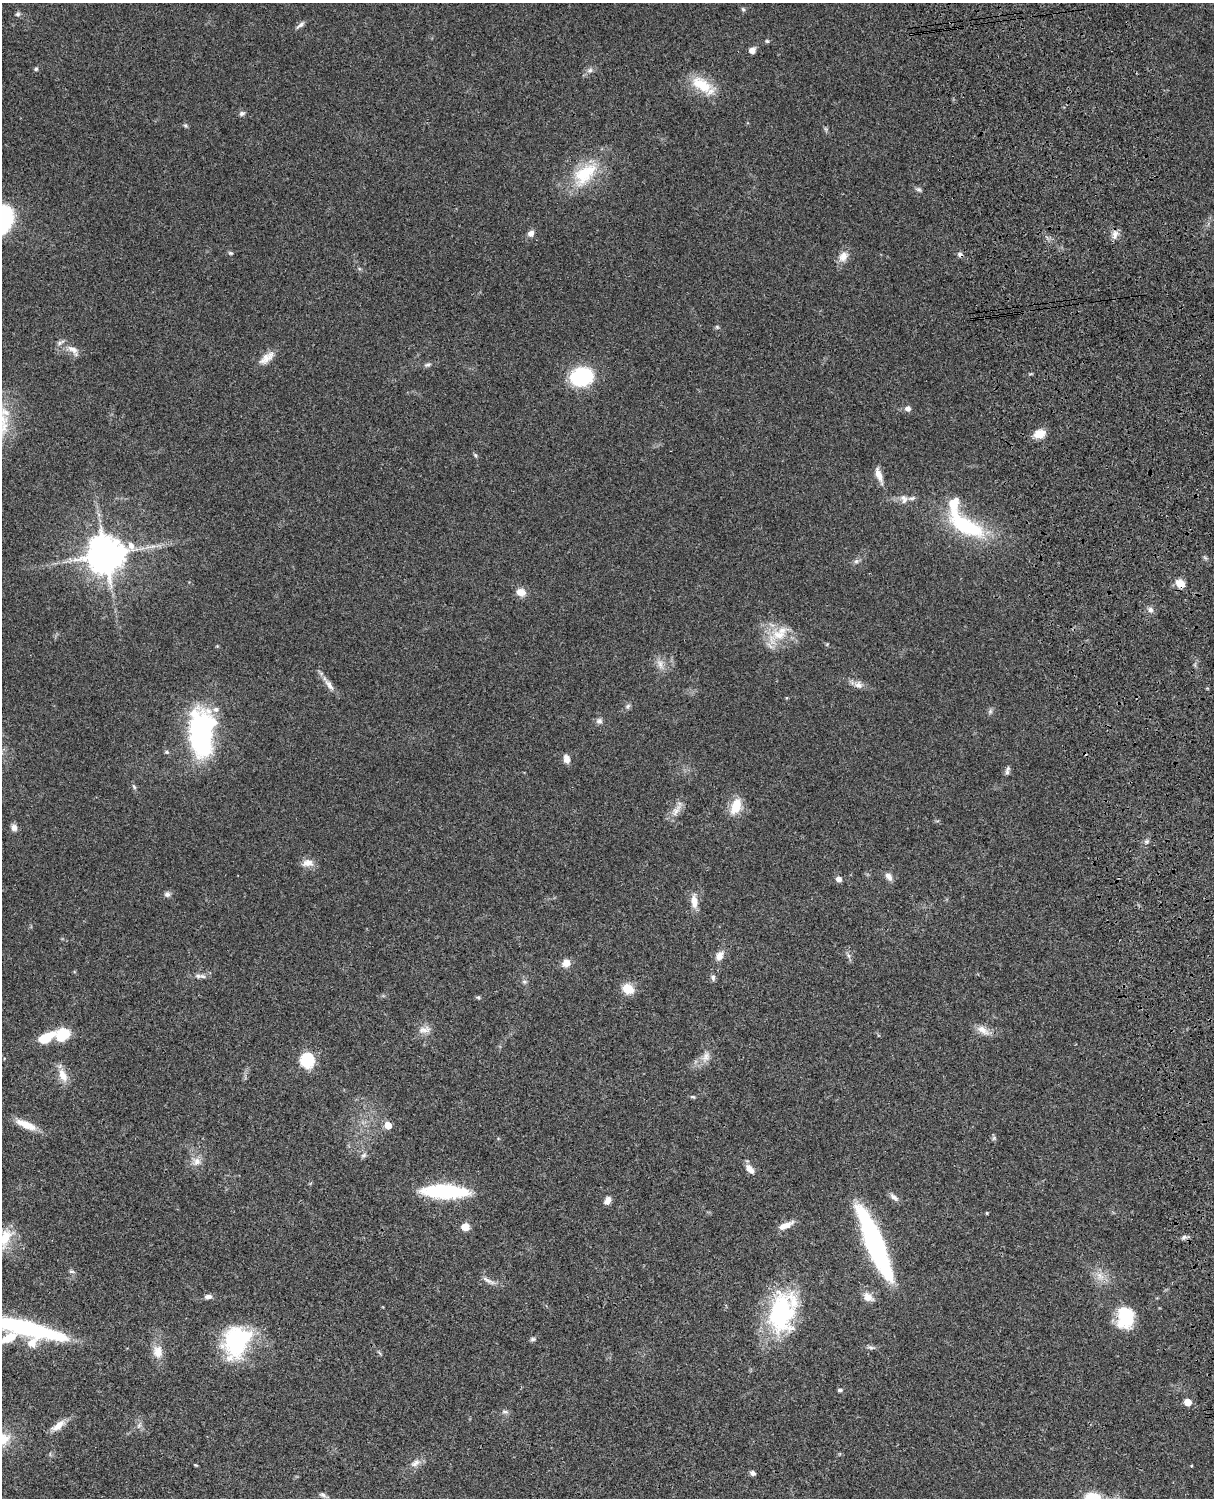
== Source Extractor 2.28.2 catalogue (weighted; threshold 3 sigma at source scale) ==
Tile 6 of 4 x 3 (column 2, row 2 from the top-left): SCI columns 1334-2545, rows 1773-3268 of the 5088 x 4927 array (HDU 1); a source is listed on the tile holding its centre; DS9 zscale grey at full resolution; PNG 1216 x 1500 px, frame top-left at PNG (2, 3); no overlay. Shown black and unused: <1% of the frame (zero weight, under 3 of 4 exposures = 6% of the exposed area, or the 3 px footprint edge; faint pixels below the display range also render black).
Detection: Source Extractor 2.28.2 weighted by HDU 2 'WHT'; one run over the whole footprint, this tile lists its part. Background 0.0806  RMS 0.0058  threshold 0.0262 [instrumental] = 3 sigma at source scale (4.5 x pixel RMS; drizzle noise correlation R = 1.50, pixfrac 1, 0.05/0.05 arcsec/px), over >= 5 px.
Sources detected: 121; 2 inside a brighter object's white glare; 1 cosmic-ray / hot-pixel residue — not listed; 7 inside a brighter listed object's ellipse — not listed separately; the other 111 listed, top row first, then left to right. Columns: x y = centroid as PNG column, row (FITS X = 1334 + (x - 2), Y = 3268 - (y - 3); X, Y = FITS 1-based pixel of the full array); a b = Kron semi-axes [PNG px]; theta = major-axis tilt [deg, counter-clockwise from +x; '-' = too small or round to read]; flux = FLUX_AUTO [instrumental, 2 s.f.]
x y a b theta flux
743 9 6 5 - 0.96
18 14 7 6 - 1.2
300 25 14 5 38 1.9
767 41 5 5 - 0.83
752 50 7 6 - 3.3
36 69 5 5 - 0.94
590 70 8 6 14 2
701 84 33 16 -31 17
242 114 7 6 - 1.5
185 125 7 4 -44 0.93
585 174 41 22 45 28
918 190 10 4 -13 1.2
531 233 8 7 - 2.8
1115 235 14 7 74 3.2
231 253 7 4 -25 0.85
960 254 7 6 - 1.6
843 257 16 11 53 5.1
717 327 6 4 -45 0.8
73 350 19 9 -47 5
267 358 24 9 39 6.1
428 365 9 5 22 1.5
581 377 20 16 14 46
908 409 6 6 - 2.6
1039 434 10 8 18 9.4
475 455 6 5 - 0.86
879 475 20 6 -71 5.3
904 499 13 9 -68 3.5
966 526 57 21 -28 47
153 546 7 4 18 1.6
105 555 12 12 - 1300
856 561 7 6 - 1.5
1180 583 12 9 -28 5.5
521 592 11 9 -17 5.3
1150 610 8 7 - 2.2
779 635 24 15 -9 15
660 664 14 7 -72 3.9
329 685 19 7 -54 4.3
858 685 13 10 -15 3.6
786 698 5 3 - 0.49
628 706 7 5 46 1.3
990 711 7 5 70 1.3
599 721 8 8 - 1.9
202 733 49 23 -89 100
167 752 6 5 - 0.88
566 759 9 7 -76 4
1007 771 13 5 76 1.7
134 787 8 4 -55 1
736 806 19 11 70 11
677 809 18 6 58 4.4
14 828 9 7 -79 2.7
1147 841 7 4 59 1.3
308 863 16 10 3 4.7
889 877 11 7 -54 3.2
839 879 6 6 - 2.8
167 894 8 8 - 1.9
694 902 17 9 -84 5.9
848 955 8 5 -59 1.5
719 956 11 8 58 4.8
566 963 10 9 - 4.8
198 976 9 6 2 2.1
713 978 8 6 -85 1.5
524 981 6 6 - 1.3
628 989 12 9 -32 10
478 997 5 5 - 0.82
424 1030 18 9 10 4.3
983 1030 20 9 -32 5.4
62 1034 9 8 - 28
46 1038 16 8 28 18
706 1057 15 10 63 4.8
307 1060 7 6 - 87
63 1075 20 10 -66 6.9
693 1097 6 4 -14 0.84
26 1125 27 8 -22 9
388 1125 6 5 - 8.6
994 1138 6 6 - 1.1
364 1155 8 7 - 1.6
197 1161 12 12 - 4.8
750 1169 13 7 -47 4.5
445 1191 47 13 -2 51
894 1197 14 6 -40 2.5
607 1200 10 7 64 3
987 1213 5 3 - 0.48
785 1225 19 7 24 5.3
465 1227 7 6 - 7
1184 1237 7 6 - 1.6
5 1238 26 13 69 12
875 1244 70 14 -68 130
71 1271 8 5 -5 1
1100 1276 13 9 -54 5.3
488 1281 22 5 -28 3
208 1297 9 6 8 2.3
868 1297 15 10 -35 4.8
781 1313 51 30 83 65
1125 1317 24 17 -89 24
28 1329 86 13 -14 86
9 1338 23 9 30 9.8
240 1338 40 25 9 52
533 1339 8 5 1 1.2
871 1348 11 5 -7 1.6
158 1352 18 14 -86 7
840 1390 6 4 0 1.1
1188 1402 5 5 - 7.8
505 1412 11 4 -5 1.4
139 1425 8 5 59 1.4
58 1426 20 8 36 5.8
415 1463 14 8 31 3.7
196 1465 5 3 - 0.52
1191 1466 3 3 - 0.45
753 1473 6 5 - 1.9
323 1495 10 6 -23 1.7
1092 1497 16 10 3 14
Overlapping masked pixels (flux is a lower limit): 3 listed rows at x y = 960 254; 1180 583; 28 1329
Isophote crosses this tile's border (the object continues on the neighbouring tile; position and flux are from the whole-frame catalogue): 5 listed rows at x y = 5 1238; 28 1329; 9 1338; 323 1495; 1092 1497